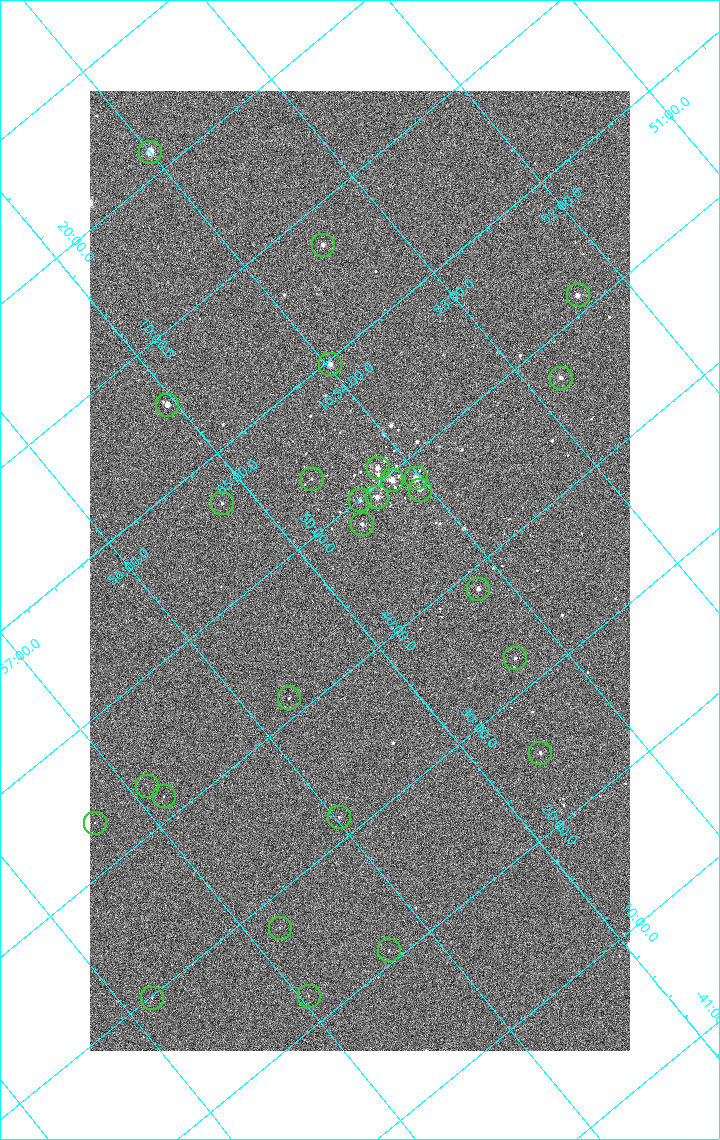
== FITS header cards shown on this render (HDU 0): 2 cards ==
NAXIS1  =                 1080 / length of data axis 1
NAXIS2  =                 1920 / length of data axis 2

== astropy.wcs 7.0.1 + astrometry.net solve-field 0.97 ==
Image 1080 x 1920 px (HDU 0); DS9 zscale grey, zoomed out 1/2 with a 90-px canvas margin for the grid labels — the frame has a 2x2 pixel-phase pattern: neighbouring pixels differ more than pixels two apart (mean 1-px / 2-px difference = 1.282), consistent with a one-shot-colour (mosaic) sensor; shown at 1/2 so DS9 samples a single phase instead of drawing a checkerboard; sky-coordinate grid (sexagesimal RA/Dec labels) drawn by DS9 from the SOLVED WCS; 27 Tycho-2 reference stars matched to detected sources circled (green)
Header WCS: none
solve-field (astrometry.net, Tycho-2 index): SOLVED blind (the file carries no WCS)
Solved WCS: RA---TAN-SIP/DEC--TAN-SIP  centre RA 16:54:45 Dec -41:46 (253.69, -41.76 deg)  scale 2.38 arcsec/px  FOV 42.8' x 76.0'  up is -140 deg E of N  parity flipped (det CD > 0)
(file carries no celestial WCS; the grid is the blind solution)
Tycho-2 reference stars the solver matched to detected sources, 27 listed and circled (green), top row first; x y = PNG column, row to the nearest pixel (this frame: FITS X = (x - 90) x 2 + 1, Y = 1920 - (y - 91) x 2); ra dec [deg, ICRS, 3 dp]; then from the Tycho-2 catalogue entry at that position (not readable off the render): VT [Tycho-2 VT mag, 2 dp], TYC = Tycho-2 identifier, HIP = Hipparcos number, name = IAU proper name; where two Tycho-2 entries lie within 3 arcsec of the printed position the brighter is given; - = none
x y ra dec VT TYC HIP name
150 152 253.499 -42.362 4.82 7876-2743-1 82671 -
323 246 253.369 -42.121 7.31 7876-1152-1 - -
578 296 253.080 -41.855 6.51 7876-2659-1 82543 -
330 364 253.495 -41.994 6.38 7876-309-1 82669 -
560 378 253.197 -41.786 7.01 7876-2053-1 - -
167 405 253.764 -42.091 6.35 7876-2597-1 82783 -
378 468 253.549 -41.849 6.39 7876-2229-1 - -
416 478 253.508 -41.806 5.47 7876-2191-1 82676 -
312 479 253.650 -41.894 9.98 7876-253-1 - -
392 480 253.542 -41.825 6.07 7876-2204-1 82691 -
420 490 253.515 -41.792 6.56 7876-2254-1 - -
377 498 253.582 -41.820 6.62 7876-2640-1 82706 -
360 500 253.608 -41.832 7.44 7876-2319-1 - -
222 504 253.801 -41.944 9.16 7876-1486-1 - -
362 524 253.633 -41.805 7.76 7876-1997-1 - -
478 589 253.548 -41.642 7.21 7876-2339-1 - -
515 658 253.576 -41.540 8.52 7876-1880-1 - -
289 698 253.929 -41.690 9.45 7876-1772-1 - -
540 753 253.649 -41.423 8.08 7876-2472-1 - -
147 786 254.222 -41.719 10.94 7876-2588-1 - -
164 796 254.210 -41.695 10.00 7876-2426-1 - -
339 818 253.994 -41.527 10.16 7876-2126-1 - -
94 823 254.334 -41.726 10.46 7876-2739-1 - -
280 928 254.199 -41.464 10.79 7876-2221-1 - -
389 950 254.075 -41.350 10.73 7876-1756-1 - -
308 996 254.236 -41.370 10.62 7876-1948-1 - -
152 998 254.451 -41.499 10.62 7876-2486-1 - -